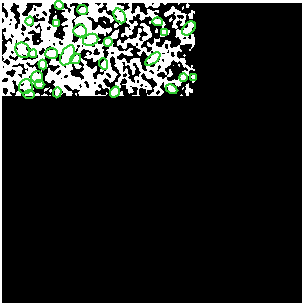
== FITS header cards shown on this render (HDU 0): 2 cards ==
NAXIS1  =                  300
NAXIS2  =                  300

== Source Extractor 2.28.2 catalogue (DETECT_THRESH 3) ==
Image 300 x 300 px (HDU 0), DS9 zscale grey, 1 PNG px = 1 image px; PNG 304 x 304 px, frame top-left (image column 1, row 300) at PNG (2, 3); each listed source drawn as its Kron ellipse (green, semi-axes under 4 px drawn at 4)
Background 0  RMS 0.36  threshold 1.07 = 3 sigma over >= 5 px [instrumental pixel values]
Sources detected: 28; all 28 listed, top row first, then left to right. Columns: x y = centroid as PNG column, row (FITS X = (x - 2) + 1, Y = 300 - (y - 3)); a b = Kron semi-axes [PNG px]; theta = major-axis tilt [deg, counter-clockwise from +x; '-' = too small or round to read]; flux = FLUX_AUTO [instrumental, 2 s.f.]
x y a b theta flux
59 5 4 3 - 22
83 10 5 5 - 310
120 16 8 5 -62 49
30 21 4 4 - 36
158 22 5 4 - 78
56 23 3 2 - 20
189 29 8 5 48 50
80 31 7 6 - 970
165 32 4 3 - 33
91 40 8 6 20 67
108 42 4 4 - 57
23 50 8 6 -58 71
33 54 4 4 - 53
52 54 6 5 - 100
68 55 10 6 63 740
75 59 5 5 - 43
153 59 9 4 37 58
104 64 6 3 -72 23
43 65 5 4 - 81
37 77 6 6 - 190
183 77 4 4 - 59
194 77 4 2 - 26
39 84 5 4 - 78
26 87 7 6 - 130
172 89 6 4 -26 35
57 92 5 4 - 30
115 92 5 4 - 120
29 94 6 4 1 30